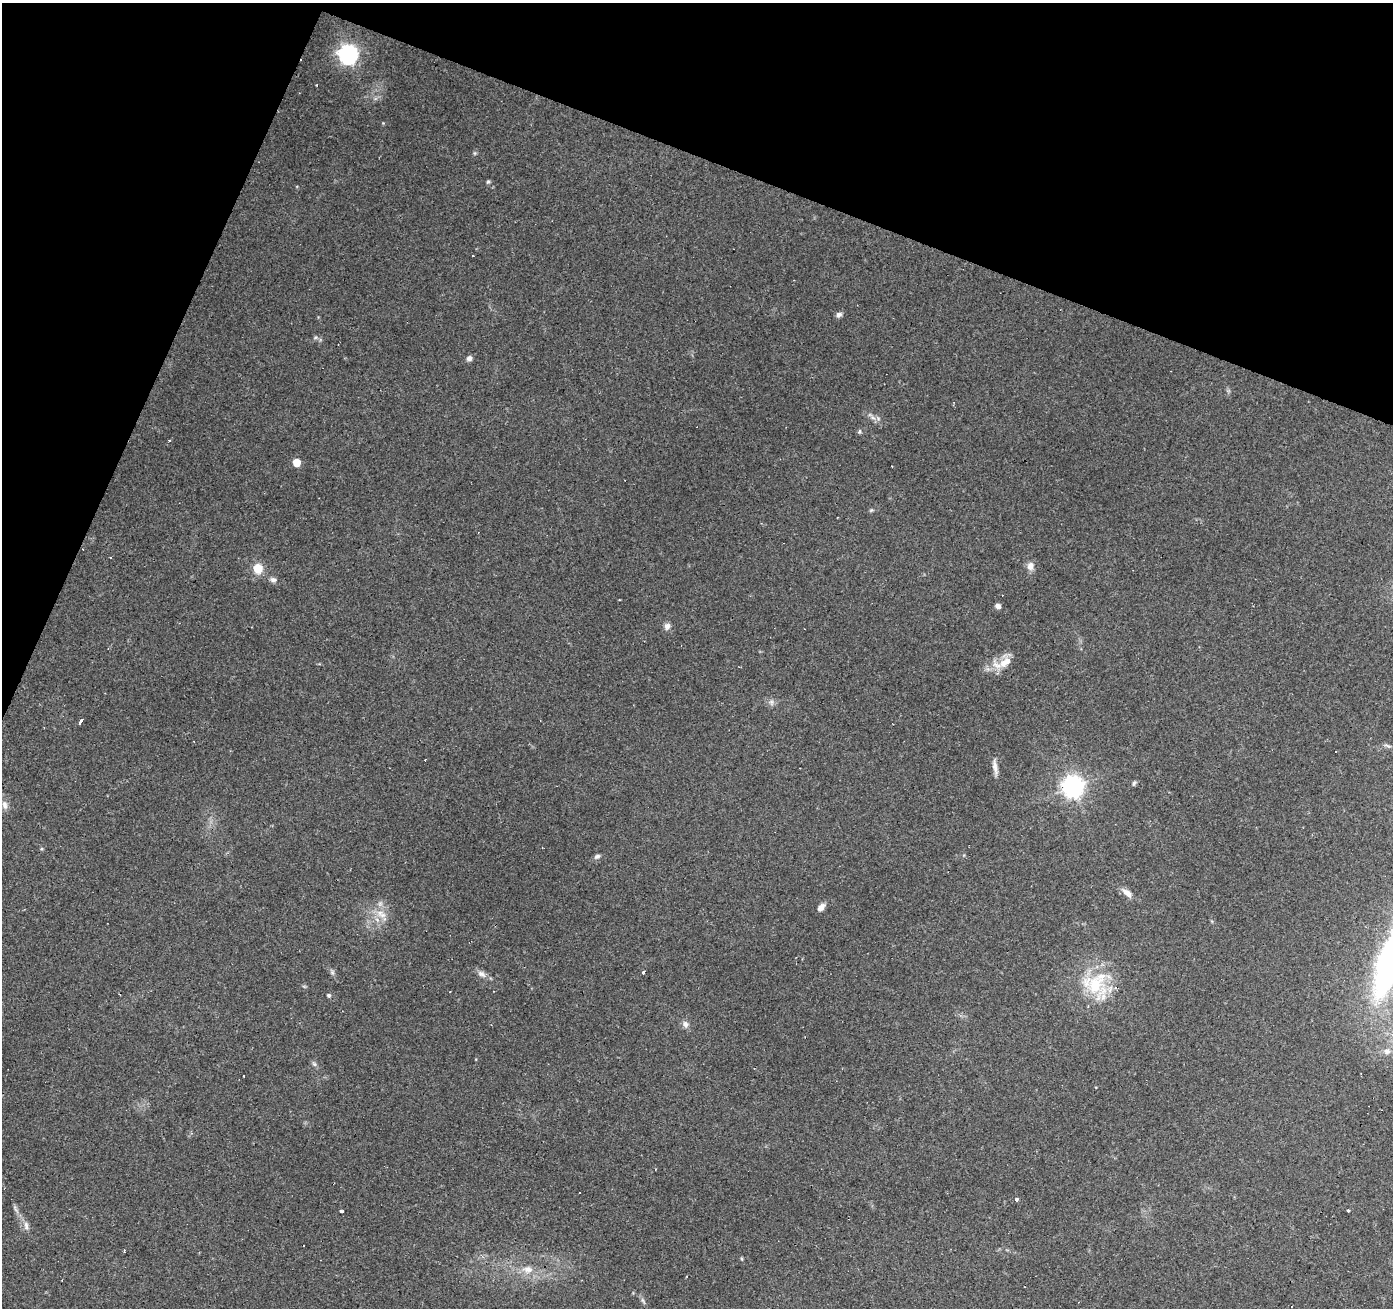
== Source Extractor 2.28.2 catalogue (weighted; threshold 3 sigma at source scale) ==
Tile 2 of 4 x 4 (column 2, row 1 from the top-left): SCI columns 1396-2786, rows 4187-5492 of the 5568 x 5698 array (HDU 1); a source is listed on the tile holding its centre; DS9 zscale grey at full resolution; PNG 1395 x 1310 px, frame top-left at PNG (2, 3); no overlay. Shown black and unused: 19% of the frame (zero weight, under 2 of 3 exposures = <1% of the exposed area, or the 3 px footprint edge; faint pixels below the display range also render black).
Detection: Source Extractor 2.28.2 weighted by HDU 2 'WHT'; one run over the whole footprint, this tile lists its part. Background 0.27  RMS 0.0078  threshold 0.0351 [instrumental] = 3 sigma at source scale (4.5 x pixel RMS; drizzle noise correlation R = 1.50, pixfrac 1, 0.0396/0.0396 arcsec/px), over >= 5 px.
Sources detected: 61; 9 cosmic-ray / hot-pixel residue — not listed; the other 52 listed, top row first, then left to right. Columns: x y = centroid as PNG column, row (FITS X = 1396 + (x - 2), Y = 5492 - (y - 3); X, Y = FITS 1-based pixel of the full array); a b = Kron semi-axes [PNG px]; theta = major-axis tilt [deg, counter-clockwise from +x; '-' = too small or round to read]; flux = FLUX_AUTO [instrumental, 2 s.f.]
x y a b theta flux
348 54 8 7 - 370
316 85 3 2 - 0.82
383 123 4 4 - 0.67
475 153 6 4 -90 1.1
488 182 6 4 66 1.2
473 255 2 2 - 0.76
839 315 7 6 - 2.6
469 358 7 6 - 2.8
873 418 12 4 -51 2.9
859 432 6 4 89 1.1
169 440 3 3 - 1.2
296 462 5 5 - 15
871 510 6 5 - 1.1
110 557 3 2 - 0.95
1030 566 12 9 80 4.9
258 569 11 9 -75 12
273 579 8 7 - 2.6
998 606 6 5 - 3.4
667 626 8 7 - 3.5
1005 662 21 11 40 12
771 702 9 7 -68 2.7
81 721 5 3 - 6.9
1388 746 12 4 -21 2.1
995 767 23 5 -82 4.7
1134 783 8 4 57 1.4
1073 787 8 7 - 520
5 805 13 7 -79 4.8
964 855 5 3 - 0.7
597 856 8 6 23 2.2
1127 893 16 7 -39 5.9
821 907 9 6 48 4.2
382 915 11 10 - 7.1
1392 959 63 22 70 290
332 972 7 6 - 1.6
644 972 3 3 - 5.7
482 974 13 8 -32 4.3
1095 985 38 28 -44 46
450 992 3 3 - 1.5
329 995 5 4 - 1.4
685 1024 9 8 - 3.7
1387 1051 10 9 - 5.1
314 1064 7 5 -47 1.8
243 1076 3 2 - 0.54
656 1169 3 2 - 0.63
1016 1199 4 3 - 6.7
1348 1210 3 3 - 1.3
341 1211 4 3 - 2
26 1226 14 5 -74 3.9
124 1251 4 2 - 0.73
742 1259 5 3 - 0.86
528 1269 15 11 -8 9
643 1301 11 4 -66 1.9
Isophote crosses this tile's border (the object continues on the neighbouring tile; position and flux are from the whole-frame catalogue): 1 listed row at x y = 1392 959